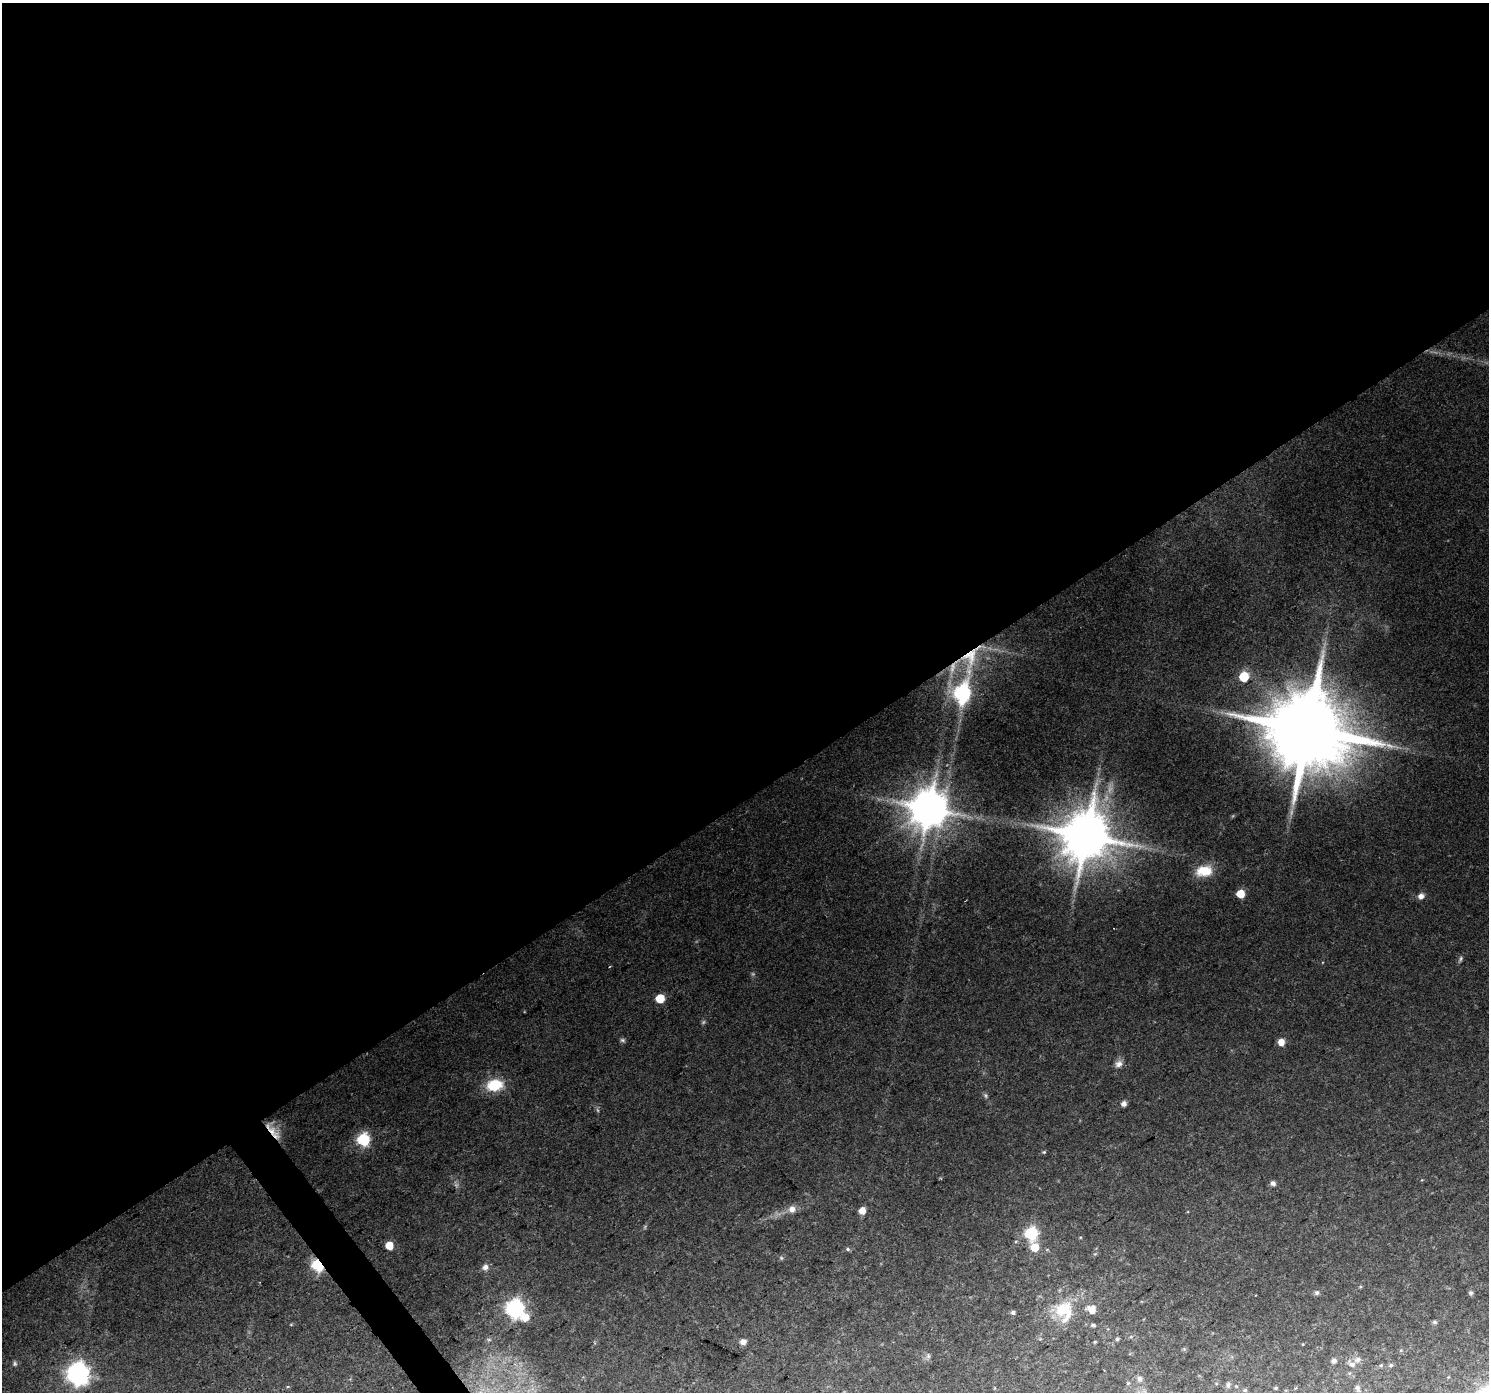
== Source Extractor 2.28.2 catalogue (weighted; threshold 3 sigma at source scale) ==
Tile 2 of 4 x 4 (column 2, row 1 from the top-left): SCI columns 1487-2973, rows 4299-5688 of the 5950 x 5879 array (HDU 1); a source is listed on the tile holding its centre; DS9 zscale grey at full resolution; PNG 1491 x 1394 px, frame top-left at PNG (2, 3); no overlay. Shown black and unused: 58% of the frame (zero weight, under 2 of 3 exposures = <1% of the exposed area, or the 3 px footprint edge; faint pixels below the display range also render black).
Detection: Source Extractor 2.28.2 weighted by HDU 2 'WHT'; one run over the whole footprint, this tile lists its part. Background 0.0765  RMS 0.0081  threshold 0.0363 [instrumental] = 3 sigma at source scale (4.5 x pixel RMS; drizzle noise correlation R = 1.50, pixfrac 1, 0.0396/0.0396 arcsec/px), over >= 5 px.
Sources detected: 60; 4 too faint to see at this stretch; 1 long thin detection or spike segment (spike, bleed or trail) — not listed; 1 inside a brighter listed object's ellipse — not listed separately; the other 54 listed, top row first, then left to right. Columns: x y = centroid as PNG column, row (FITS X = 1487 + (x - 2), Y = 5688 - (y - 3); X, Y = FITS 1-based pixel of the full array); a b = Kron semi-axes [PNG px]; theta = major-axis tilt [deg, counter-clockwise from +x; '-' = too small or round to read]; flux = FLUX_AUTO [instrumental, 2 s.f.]
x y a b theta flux
952 668 27 8 73 16
1244 677 6 6 - 36
962 693 23 7 76 250
1308 729 23 21 23 13000
929 809 12 11 - 2700
1086 836 15 14 - 4600
1204 871 22 14 8 18
1241 894 5 5 - 20
1421 896 8 7 - 4.2
1460 959 9 5 66 1.9
660 998 6 6 - 22
622 1040 7 5 -2 1.6
1281 1042 7 6 - 7.3
1119 1064 10 9 - 4.5
495 1085 18 12 9 27
1124 1104 5 5 - 4.4
272 1131 22 11 -32 13
363 1140 6 6 - 110
1044 1152 5 4 - 0.95
1273 1183 5 5 - 3.5
792 1209 10 10 - 5.7
862 1210 5 5 - 12
1031 1233 7 6 - 110
389 1245 5 5 - 17
1035 1247 7 7 - 14
848 1249 6 5 - 1.3
781 1258 6 5 - 1.2
318 1265 6 5 - 120
485 1267 7 7 - 4.6
1317 1293 6 6 - 1.9
1471 1293 6 5 - 1.8
515 1308 10 7 -45 270
1063 1309 26 20 26 27
1092 1309 8 7 - 8.6
1013 1312 5 4 - 2
1435 1322 6 5 - 1.4
1093 1325 5 4 - 1.6
1131 1337 5 3 - 0.94
1117 1339 5 4 - 1.4
743 1342 8 6 18 4.3
1095 1342 4 4 - 0.78
928 1356 8 6 80 2
1358 1359 8 7 - 3.4
1334 1361 5 5 - 2.8
15 1364 7 6 - 1.7
1352 1364 8 7 - 3.6
1381 1365 6 3 18 0.95
1391 1365 5 5 - 1.2
78 1374 8 8 - 580
1140 1379 8 7 - 3.1
1228 1385 8 5 86 2.2
1276 1388 4 3 - 0.91
1357 1388 8 6 -65 2.8
1245 1390 5 4 - 1.2
Overlapping masked pixels (flux is a lower limit): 4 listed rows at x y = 952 668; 962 693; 272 1131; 318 1265